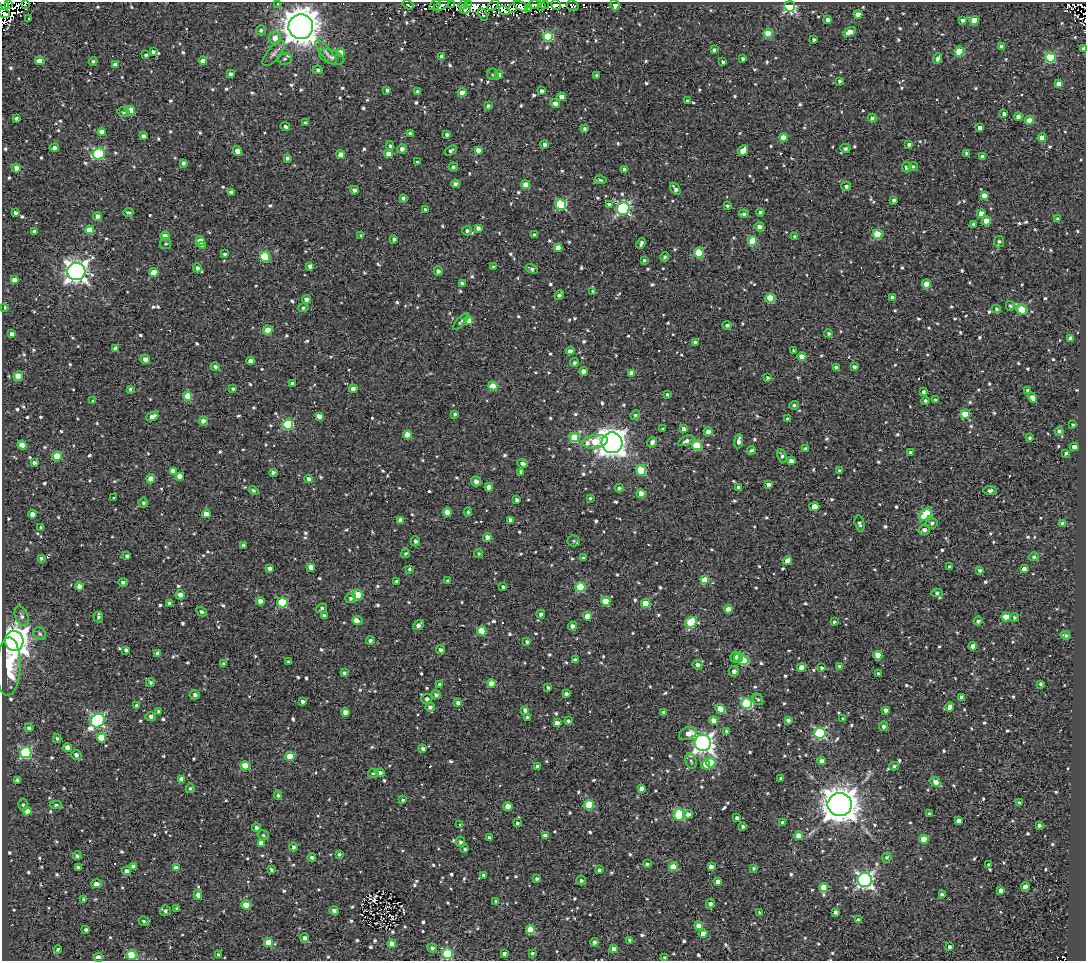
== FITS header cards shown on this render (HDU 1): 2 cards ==
NAXIS1  =                 1084
NAXIS2  =                  959

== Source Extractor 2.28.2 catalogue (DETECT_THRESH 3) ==
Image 1084 x 959 px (HDU 1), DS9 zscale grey, 1 PNG px = 1 image px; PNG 1088 x 963 px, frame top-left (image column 1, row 959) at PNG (2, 2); each listed source drawn as its Kron ellipse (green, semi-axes under 4 px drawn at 4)
Background 2.07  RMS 4.8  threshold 14.5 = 3 sigma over >= 5 px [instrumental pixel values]
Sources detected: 1034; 15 with non-positive FLUX_AUTO (blend fragments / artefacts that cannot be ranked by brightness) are neither listed nor drawn; of the other 1019, the 500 brightest by FLUX_AUTO listed and drawn (519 fainter detections omitted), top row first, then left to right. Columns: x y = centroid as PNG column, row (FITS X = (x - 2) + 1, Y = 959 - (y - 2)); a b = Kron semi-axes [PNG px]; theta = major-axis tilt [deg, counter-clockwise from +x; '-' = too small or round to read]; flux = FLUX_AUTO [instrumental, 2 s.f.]
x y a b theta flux
3 3 7 4 -58 3700
26 3 3 3 - 760
8 4 4 3 - 3700
278 4 3 3 - 630
408 5 6 3 -32 1000
435 5 6 3 35 700
442 5 9 3 33 1600
452 5 4 3 - 1500
463 5 5 4 - 2300
468 5 4 3 - 4000
493 5 7 3 45 2700
535 5 7 4 3 3700
544 5 4 2 - 1500
556 5 5 4 - 3900
615 5 5 4 - 2600
521 6 8 4 -31 6800
542 6 3 2 - 1000
572 6 6 5 - 1100
790 6 5 5 - 42000
529 8 4 3 - 1200
465 9 5 3 - 2300
512 9 4 3 - 1700
504 11 5 3 - 1000
4 13 6 3 -14 2500
483 14 7 3 -67 650
858 14 4 4 - 4000
29 18 3 2 - 690
828 20 4 4 - 1700
963 20 3 3 - 780
974 21 4 4 - 4900
301 27 12 12 - 730000
261 30 5 5 - 720
850 32 7 4 29 3000
768 33 4 4 - 6500
548 36 5 5 - 18000
275 38 6 6 - 2300
814 40 3 3 - 620
1001 46 4 4 - 1800
1083 48 4 3 - 720
714 50 4 4 - 750
959 51 5 4 - 11000
153 52 3 3 - 1000
341 52 4 4 - 2200
274 53 15 6 49 1500
326 53 15 5 -50 1400
146 55 4 3 - 600
442 56 4 4 - 1200
332 57 13 6 -18 1200
1050 57 5 5 - 20000
285 59 7 5 4 770
743 59 3 3 - 720
937 59 5 4 - 1100
39 61 4 4 - 4300
93 61 4 4 - 700
203 61 4 4 - 2800
723 62 4 3 - 880
115 65 4 4 - 1700
318 70 5 4 - 800
231 74 4 4 - 1000
493 74 5 5 - 580
499 74 5 4 - 1700
596 75 4 3 - 590
839 81 3 3 - 610
1059 84 4 4 - 2400
387 90 4 3 - 700
542 91 4 3 - 870
418 92 4 4 - 1600
462 93 4 4 - 3700
561 97 4 4 - 2700
687 101 4 3 - 770
555 104 5 4 - 1700
488 106 4 3 - 720
130 110 4 4 - 8800
123 112 6 4 -14 670
1004 114 4 4 - 1200
1018 117 4 4 - 1500
16 118 4 3 - 870
872 118 4 4 - 900
1029 120 4 4 - 4900
305 122 4 3 - 570
285 126 5 3 - 4300
980 128 4 4 - 1800
585 129 3 3 - 680
102 132 4 4 - 2800
410 134 4 3 - 1500
447 134 3 3 - 700
143 136 4 4 - 1000
783 137 4 4 - 4500
1042 138 4 4 - 2600
545 144 4 4 - 1000
909 144 4 3 - 830
390 146 4 3 - 550
54 148 4 4 - 1300
845 148 5 4 - 750
402 149 4 4 - 1300
478 150 4 4 - 2300
237 151 5 4 - 2100
451 151 6 4 33 710
743 151 5 4 - 4000
966 153 4 3 - 700
99 154 6 5 - 29000
388 154 4 4 - 2100
341 155 4 4 - 2700
983 157 4 4 - 2000
287 158 4 3 - 880
417 162 3 3 - 680
183 163 4 3 - 920
453 167 5 4 - 790
906 167 5 4 - 880
913 167 5 4 - 600
16 168 4 4 - 2900
624 169 4 4 - 940
601 180 6 3 -9 560
455 184 4 4 - 1200
526 185 4 4 - 3500
846 186 5 4 - 790
675 189 7 3 -54 1200
354 190 4 4 - 1200
231 192 4 3 - 740
984 195 4 4 - 2000
403 198 4 4 - 760
894 200 4 3 - 850
561 204 5 5 - 25000
609 204 4 3 - 1100
727 206 3 3 - 600
425 209 3 3 - 650
623 209 6 6 - 53000
128 212 5 3 - 590
760 212 4 4 - 700
15 213 3 3 - 940
744 214 5 3 - 700
981 214 4 4 - 2600
97 216 4 4 - 1600
1057 219 3 3 - 790
986 221 4 4 - 5900
973 224 3 3 - 710
759 227 5 4 - 1500
478 228 4 4 - 1300
90 230 4 4 - 5500
467 230 5 5 - 880
34 231 4 3 - 680
878 234 5 4 - 12000
535 235 4 4 - 1000
165 236 4 4 - 2600
361 236 4 3 - 590
795 237 3 3 - 640
394 239 4 3 - 760
200 241 5 4 - 4300
753 241 5 4 - 9900
999 242 6 5 - 730
166 243 5 5 - 560
641 243 5 3 - 990
202 245 4 3 - 740
558 248 4 4 - 2800
699 253 5 5 - 14000
225 254 3 3 - 710
265 257 5 5 - 16000
665 257 4 4 - 710
644 260 3 3 - 550
310 266 4 3 - 1400
493 267 4 4 - 660
197 268 4 4 - 950
532 269 6 4 -23 840
438 271 4 4 - 960
76 272 9 8 - 240000
154 273 4 4 - 5100
14 280 4 4 - 1700
462 283 4 3 - 1200
927 284 4 4 - 4600
593 291 4 3 - 810
559 295 5 3 - 840
892 297 4 3 - 1000
770 298 5 4 - 11000
306 299 4 4 - 1500
1010 306 5 4 - 630
4 307 3 3 - 690
303 308 5 3 - 570
996 309 5 4 - 560
1022 309 6 5 - 14000
468 320 4 4 - 4400
461 322 10 4 46 700
727 325 4 4 - 840
268 330 4 4 - 5300
828 333 4 4 - 620
12 334 4 3 - 1300
1070 338 4 4 - 1400
695 342 4 3 - 860
116 349 4 4 - 1600
570 351 4 4 - 1600
794 351 3 3 - 780
802 357 4 4 - 3200
145 359 5 4 - 1800
250 361 4 4 - 1800
575 363 4 4 - 750
215 367 5 4 - 890
854 367 3 3 - 800
836 368 4 4 - 1300
584 371 4 4 - 2600
632 373 4 4 - 2000
18 376 5 4 - 6200
767 378 4 3 - 670
292 383 3 3 - 640
493 386 4 4 - 7100
130 389 4 4 - 620
233 389 3 3 - 630
353 389 4 4 - 2400
1028 390 4 3 - 1000
924 392 3 3 - 870
667 394 3 3 - 610
188 396 4 4 - 8300
1032 398 6 4 -55 2000
935 400 3 3 - 700
93 401 3 3 - 570
925 401 4 4 - 780
794 405 5 4 - 680
455 414 4 3 - 680
965 414 5 4 - 8100
635 415 5 4 - 590
319 416 4 4 - 2200
152 417 6 4 23 1600
787 419 3 3 - 580
203 421 4 4 - 1800
288 424 5 5 - 21000
1073 425 3 3 - 630
663 429 3 3 - 620
683 429 4 3 - 1100
1059 431 4 4 - 970
708 432 4 4 - 2000
407 435 4 4 - 5600
574 437 5 5 - 12000
1030 438 3 3 - 640
686 441 8 4 22 1200
739 441 7 3 84 1600
595 442 13 6 9 8800
652 442 5 4 - 1500
612 443 10 10 - 360000
22 445 5 4 - 3100
697 445 5 4 - 14000
1074 447 4 4 - 1800
805 449 3 3 - 870
751 450 4 4 - 790
910 453 3 3 - 640
1066 453 4 3 - 620
57 456 5 4 - 9500
782 456 7 4 -66 920
791 461 4 4 - 1500
34 463 4 3 - 1000
523 463 5 4 - 1100
641 470 5 5 - 15000
173 471 4 4 - 2200
840 471 4 4 - 1000
273 472 4 3 - 960
521 472 4 3 - 1100
179 476 4 4 - 2100
151 479 4 4 - 4100
309 479 4 4 - 1200
476 481 5 5 - 1400
768 484 4 4 - 1600
489 487 4 4 - 2200
738 487 3 3 - 920
619 488 4 4 - 600
253 490 5 4 - 720
990 491 7 3 -6 1100
641 494 4 4 - 3600
113 497 3 3 - 1500
590 498 3 3 - 550
517 500 4 4 - 1200
143 503 5 5 - 760
814 507 5 4 - 3800
447 512 4 4 - 3900
468 512 4 3 - 620
32 514 4 4 - 1800
206 514 4 4 - 2400
926 514 8 4 47 15000
400 520 4 4 - 1400
510 520 4 3 - 1100
932 523 5 5 - 830
860 524 8 4 -77 880
1063 524 4 4 - 2200
41 528 3 3 - 560
924 530 6 5 - 1400
487 537 4 4 - 2000
415 541 5 4 - 840
574 541 6 5 - 610
244 545 4 3 - 1100
406 553 4 4 - 620
479 553 5 4 - 570
127 556 4 3 - 750
1034 557 5 4 - 780
41 558 4 4 - 810
583 558 3 3 - 680
787 561 5 4 - 1800
311 567 4 4 - 2200
950 567 3 3 - 750
269 568 4 3 - 1400
410 569 3 3 - 590
1024 569 4 4 - 1700
980 570 4 4 - 640
705 580 4 4 - 9500
396 581 3 3 - 620
448 581 4 3 - 1200
123 582 4 4 - 810
79 587 4 4 - 2800
503 587 4 3 - 600
580 587 5 5 - 15000
937 593 6 4 0 720
180 595 4 4 - 2300
358 595 5 5 - 16000
351 598 5 5 - 780
260 601 4 4 - 2000
606 601 4 4 - 6900
282 602 5 5 - 19000
169 603 4 3 - 860
646 603 5 4 - 9500
321 608 6 4 35 620
729 609 4 4 - 4300
202 612 5 4 - 690
541 614 4 4 - 930
324 615 4 3 - 740
22 616 10 6 -67 1400
587 616 4 4 - 3400
98 617 5 5 - 790
1006 617 4 4 - 8300
1015 617 4 4 - 610
358 621 5 3 - 7200
978 621 4 4 - 800
691 622 6 5 - 18000
834 622 3 3 - 610
418 625 6 4 39 1500
572 626 4 4 - 1400
482 631 5 4 - 9300
40 634 7 6 - 830
1066 635 5 3 - 760
14 641 10 9 - 400000
370 641 4 4 - 950
527 642 4 3 - 750
973 646 4 4 - 2600
126 650 4 3 - 800
441 650 4 4 - 1000
158 654 4 4 - 1900
878 655 4 4 - 6300
736 657 6 5 - 2300
739 658 5 4 - 2200
575 660 4 4 - 1300
743 660 5 5 - 14000
289 662 3 3 - 660
224 663 3 3 - 560
698 665 5 4 - 1400
839 666 4 4 - 600
8 667 29 12 88 15000
802 667 4 4 - 4700
822 668 4 3 - 570
734 671 5 5 - 1300
344 673 4 3 - 690
878 673 3 3 - 560
151 682 4 4 - 610
491 683 4 4 - 4000
1041 684 3 3 - 720
440 685 4 4 - 1100
548 687 3 3 - 600
566 694 3 3 - 830
195 695 5 4 - 940
436 695 4 4 - 1100
961 697 4 3 - 860
427 699 5 5 - 890
758 699 6 4 -55 610
303 702 4 3 - 940
458 703 4 4 - 1100
747 703 5 5 - 28000
137 706 4 4 - 1300
430 707 5 4 - 960
950 707 4 4 - 2400
720 709 5 4 - 6400
525 710 4 4 - 1400
886 710 4 4 - 1200
159 711 4 4 - 760
345 712 4 4 - 2800
664 712 4 3 - 700
151 717 5 4 - 990
527 718 3 3 - 1100
843 719 4 3 - 580
714 720 4 4 - 2400
788 720 4 3 - 1100
98 721 7 6 - 57000
568 721 4 4 - 680
557 723 4 4 - 1800
883 726 5 4 - 1000
29 728 4 4 - 820
727 731 3 3 - 680
688 733 9 6 20 2400
820 733 5 5 - 35000
57 738 4 4 - 600
101 738 5 4 - 8400
703 743 8 8 - 160000
68 748 4 4 - 3200
423 749 4 3 - 990
26 753 6 5 - 28000
76 755 5 5 - 1100
290 756 4 4 - 9200
691 761 8 5 -76 750
822 761 4 4 - 1400
711 762 5 5 - 9000
706 764 5 4 - 4400
245 766 5 4 - 8000
538 766 4 3 - 1200
894 766 5 4 - 630
373 773 5 4 - 600
380 773 4 4 - 1200
781 778 3 3 - 610
182 779 4 4 - 2100
17 780 4 3 - 760
935 782 5 4 - 3200
190 788 5 4 - 670
641 788 4 4 - 1800
278 795 5 4 - 670
403 800 4 3 - 680
1019 803 4 3 - 880
23 805 6 5 - 630
56 805 6 4 2 660
589 805 5 4 - 14000
840 805 12 11 - 670000
508 806 4 4 - 3800
27 811 4 4 - 4200
688 814 4 4 - 1500
929 814 3 3 - 650
679 815 6 5 - 22000
737 818 3 3 - 880
959 821 4 4 - 1700
517 823 3 3 - 640
783 823 3 3 - 1000
459 825 3 3 - 1800
1039 825 3 3 - 910
743 826 4 4 - 640
256 828 4 4 - 980
263 835 6 4 -15 640
545 836 4 4 - 1500
799 836 4 4 - 3800
489 837 3 3 - 680
924 839 4 4 - 7900
460 842 5 4 - 820
261 843 4 4 - 2100
293 847 4 4 - 840
465 849 4 3 - 580
339 854 4 3 - 580
77 856 4 3 - 850
312 857 4 4 - 820
887 857 5 4 - 670
647 864 4 3 - 670
989 865 4 3 - 940
133 866 3 3 - 830
673 867 4 4 - 8100
711 867 4 4 - 1700
78 868 4 3 - 1400
176 868 4 4 - 2300
754 868 3 3 - 560
271 869 3 3 - 640
599 870 3 3 - 760
127 871 4 4 - 1400
484 875 4 3 - 940
537 879 4 3 - 680
865 880 7 7 - 96000
581 881 5 5 - 750
718 882 4 4 - 2200
97 884 5 4 - 1600
824 887 4 4 - 8900
1025 887 4 4 - 4300
1001 891 4 4 - 1200
198 895 5 4 - 1700
942 895 4 4 - 1400
84 899 4 4 - 860
496 901 3 3 - 650
710 904 4 4 - 1000
246 905 4 4 - 6600
177 908 3 3 - 560
165 911 5 5 - 760
334 911 5 4 - 1300
836 912 3 3 - 1100
760 913 3 3 - 630
858 920 4 4 - 1300
144 921 5 4 - 580
698 926 4 4 - 3100
86 929 4 3 - 780
530 929 4 4 - 10000
703 933 4 4 - 3200
305 938 5 4 - 1100
630 940 3 3 - 730
269 942 5 4 - 7000
595 942 4 4 - 1000
392 944 4 4 - 4600
949 947 4 3 - 1100
432 948 5 4 - 910
58 949 4 3 - 550
614 949 4 4 - 2500
532 953 3 3 - 630
447 954 5 5 - 23000
504 954 4 3 - 1100
132 955 5 5 - 14000
218 955 3 3 - 780
99 957 4 3 - 6200
665 958 4 3 - 870
At the frame edge (FLAGS 8, measured only in part): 6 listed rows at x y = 3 3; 26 3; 278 4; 4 13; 1083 48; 665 958
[519 fainter detections neither listed nor drawn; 15 non-positive-flux detections neither listed nor drawn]